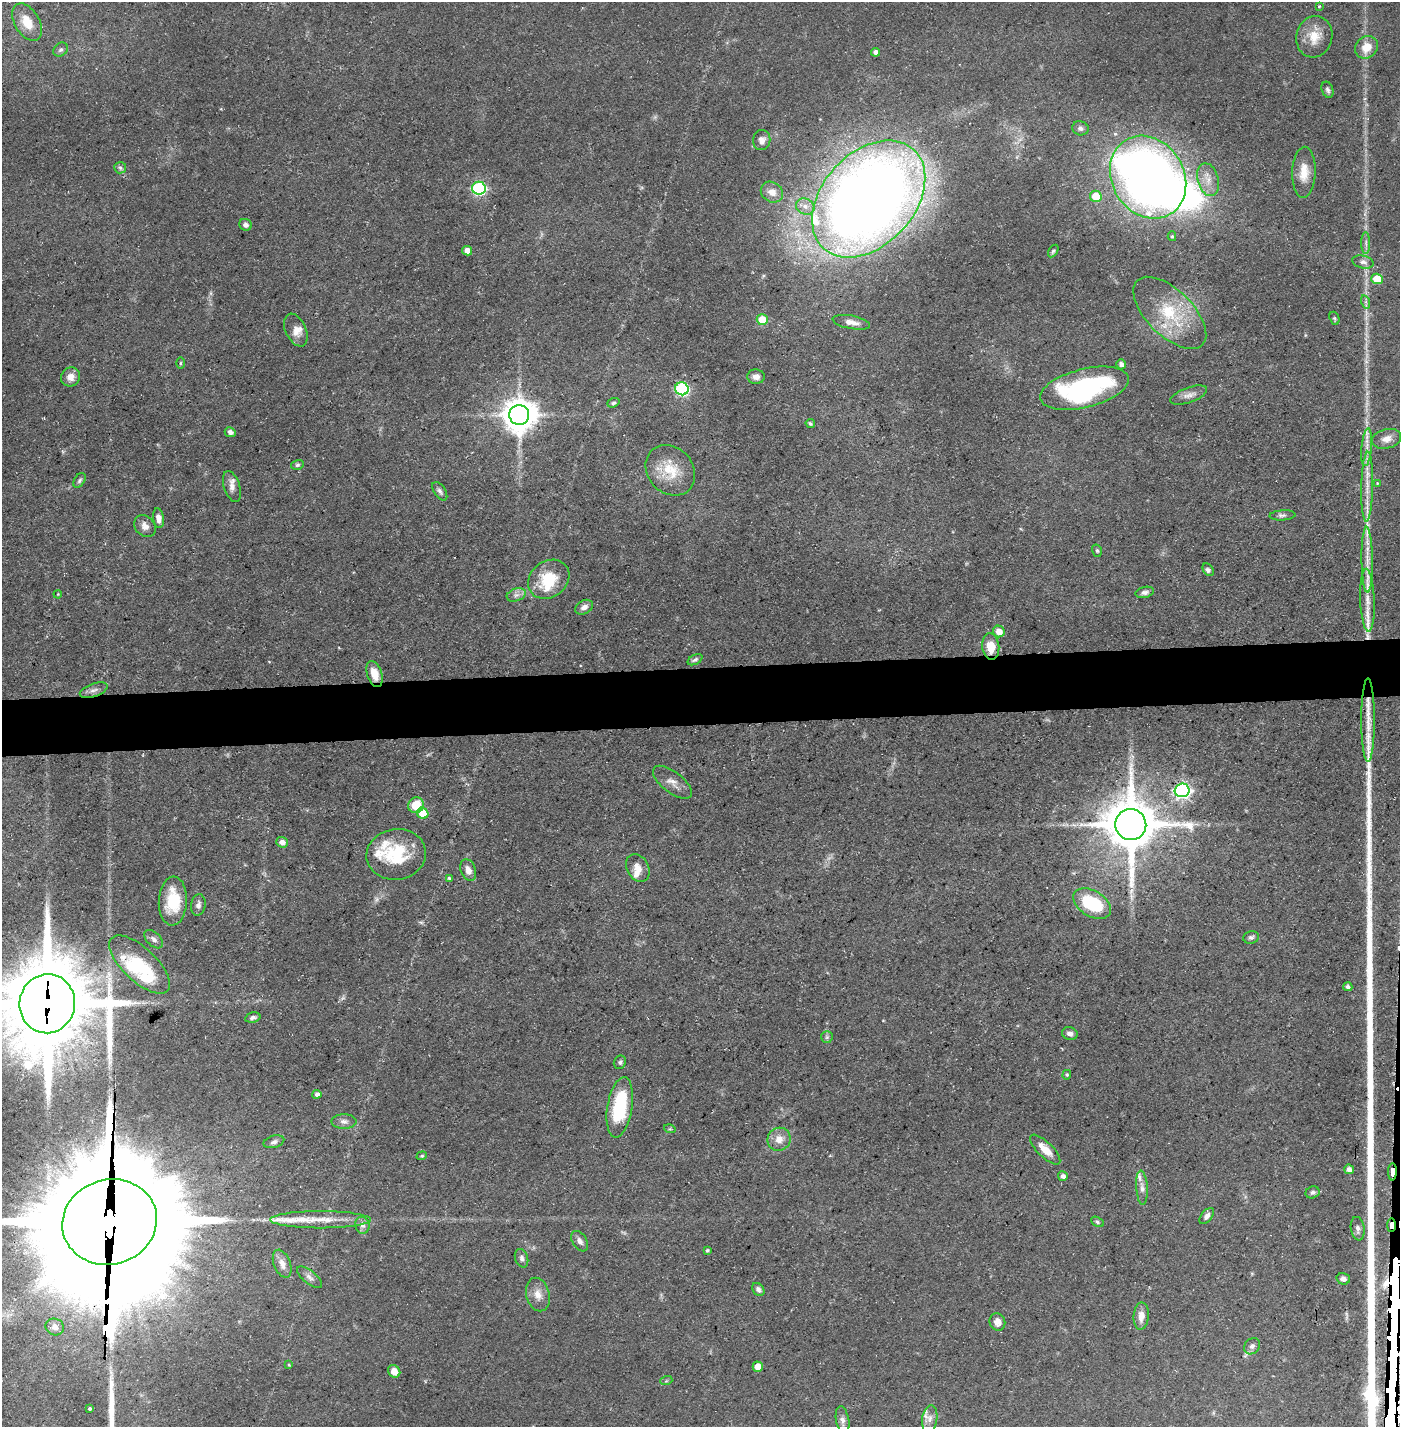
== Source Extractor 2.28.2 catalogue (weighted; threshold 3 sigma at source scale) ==
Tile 5 of 3 x 3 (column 2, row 2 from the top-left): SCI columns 1423-2820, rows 1425-2849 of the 4243 x 4273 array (HDU 1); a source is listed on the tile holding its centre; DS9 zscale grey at full resolution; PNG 1402 x 1429 px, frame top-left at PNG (2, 2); each listed source drawn as its Kron ellipse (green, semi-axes under 4 px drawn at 4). Shown black and unused: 4% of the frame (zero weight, under 3 of 5 exposures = <1% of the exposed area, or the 3 px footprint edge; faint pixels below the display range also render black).
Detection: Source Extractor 2.28.2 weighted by HDU 2 'WHT'; one run over the whole footprint, this tile lists its part. Background 0.0545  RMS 0.004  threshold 0.0181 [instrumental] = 3 sigma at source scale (4.5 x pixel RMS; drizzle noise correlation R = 1.50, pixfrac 1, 0.05/0.05 arcsec/px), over >= 5 px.
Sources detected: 158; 3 too faint to see at this stretch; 4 inside a brighter object's white glare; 2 cosmic-ray / hot-pixel residue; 1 long thin detection or spike segment (spike, bleed or trail) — neither listed nor drawn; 17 inside a brighter listed object's ellipse — not listed separately; the other 131 listed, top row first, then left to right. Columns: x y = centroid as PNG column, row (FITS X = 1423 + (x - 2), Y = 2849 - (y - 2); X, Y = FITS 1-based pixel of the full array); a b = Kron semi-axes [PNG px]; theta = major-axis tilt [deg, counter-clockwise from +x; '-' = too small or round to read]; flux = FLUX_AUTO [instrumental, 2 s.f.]
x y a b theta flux
1319 6 3 3 - 0.4
27 22 20 12 -60 8.3
1314 37 21 18 75 8
1366 47 12 10 42 6
61 50 8 6 42 1.1
876 52 4 4 - 1.8
1328 90 8 5 -69 1.2
1080 128 8 7 - 1.3
762 140 10 8 83 2.4
120 168 6 5 - 0.92
1304 172 25 11 88 6.9
1148 177 43 36 -58 380
1208 180 17 10 -74 4.9
479 188 7 6 - 70
772 192 12 10 -34 3.2
1096 196 6 5 - 11
869 199 67 46 48 650
805 206 9 7 -26 2.4
245 225 6 5 - 1.7
1172 236 5 4 - 0.64
1366 243 11 4 -90 1.4
467 251 5 4 - 3.1
1053 251 7 4 59 0.74
1363 262 11 6 -13 1.8
1377 279 5 5 - 9.5
1366 302 7 4 -72 0.86
1170 313 46 23 -44 23
1334 318 7 4 -70 0.61
762 320 5 5 - 8.7
851 322 19 6 -11 3.4
296 330 17 10 -65 3.4
180 363 5 3 - 0.46
1121 364 5 4 - 1.4
70 377 10 9 - 3.5
756 377 9 7 0 2.7
1084 388 45 19 14 63
682 389 7 6 - 60
1189 395 19 7 20 2.7
613 403 6 4 20 0.78
519 415 10 9 - 940
810 423 5 4 - 0.76
230 432 5 4 - 1.4
1386 439 15 9 13 3.4
1367 447 19 5 85 3.1
297 465 6 5 - 0.76
670 470 27 22 -48 13
80 480 8 5 58 0.89
1377 483 4 3 - 0.31
232 487 16 8 -71 2.9
1367 487 35 6 89 6.1
440 491 10 5 -56 1.3
1282 515 13 5 4 1.4
158 518 10 5 -80 2.5
145 526 12 9 -47 2.5
1097 551 6 5 - 0.69
1367 560 33 5 -89 6.5
1208 570 7 5 -52 1.1
549 579 22 18 37 15
1145 592 9 5 13 1.5
58 594 4 3 - 0.32
516 595 10 6 18 1.9
1367 600 31 7 -88 6.1
584 607 9 6 29 1.9
999 631 6 5 - 4.3
991 647 13 8 -83 7
695 660 8 4 29 1
374 674 13 7 -72 5.9
94 690 14 6 20 2
1368 720 42 6 -90 6.3
672 782 23 10 -38 3.9
1182 790 7 7 - 120
416 805 8 7 - 9.5
423 813 6 5 - 10
1131 825 15 15 - 2500
282 842 6 5 - 2.3
396 854 30 25 9 21
638 868 15 10 -61 4.1
468 870 11 7 -69 2.9
449 878 4 3 - 0.55
173 901 24 14 87 14
1092 904 20 12 -31 24
198 905 11 7 81 1.8
1251 937 8 6 13 1
154 939 11 7 -44 1.7
140 965 38 17 -43 19
1348 987 5 4 - 1.3
47 1004 29 27 79 6800
253 1018 8 5 13 1.1
1070 1034 8 6 -17 1.8
827 1037 6 5 - 0.76
620 1062 7 6 - 0.98
1067 1075 5 4 - 0.52
317 1094 4 4 - 1.4
620 1107 30 12 81 28
344 1121 12 7 -1 2
670 1129 6 3 -16 0.48
779 1139 12 11 - 4.4
274 1142 10 6 17 1.4
1045 1150 20 7 -44 5.3
422 1156 5 4 - 0.51
1349 1169 5 4 - 1.9
1392 1172 9 3 89 260
1063 1176 5 5 - 1.6
1142 1188 17 5 -87 2.3
1313 1192 7 6 - 1.2
1207 1216 9 5 51 1.6
320 1220 50 8 0 9.9
110 1222 48 42 16 25000
1097 1222 7 4 -29 0.79
362 1225 8 7 - 2
1391 1225 7 3 89 310
1358 1229 12 7 -82 1.7
580 1241 11 7 -56 1.9
707 1250 4 4 - 0.63
522 1258 9 6 -72 1.4
282 1264 14 8 -69 3
310 1277 15 6 -39 1.9
1343 1279 7 5 -18 1.9
758 1289 7 5 -51 1.5
538 1294 17 11 -76 4.3
1141 1316 13 7 86 3.7
997 1322 9 7 -65 3.3
55 1327 9 8 - 3.3
1252 1346 9 7 49 1.6
289 1365 4 3 - 0.41
758 1367 5 5 - 5.5
394 1371 7 5 -51 3.6
666 1381 6 4 18 0.54
90 1409 3 3 - 0.73
930 1419 14 7 82 2.7
843 1420 14 6 -80 2
Overlapping masked pixels (flux is a lower limit): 8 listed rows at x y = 991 647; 374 674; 1182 790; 1131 825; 47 1004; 1392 1172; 110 1222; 1391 1225
Isophote crosses this tile's border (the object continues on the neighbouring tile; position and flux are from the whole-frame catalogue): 2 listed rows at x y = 47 1004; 110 1222